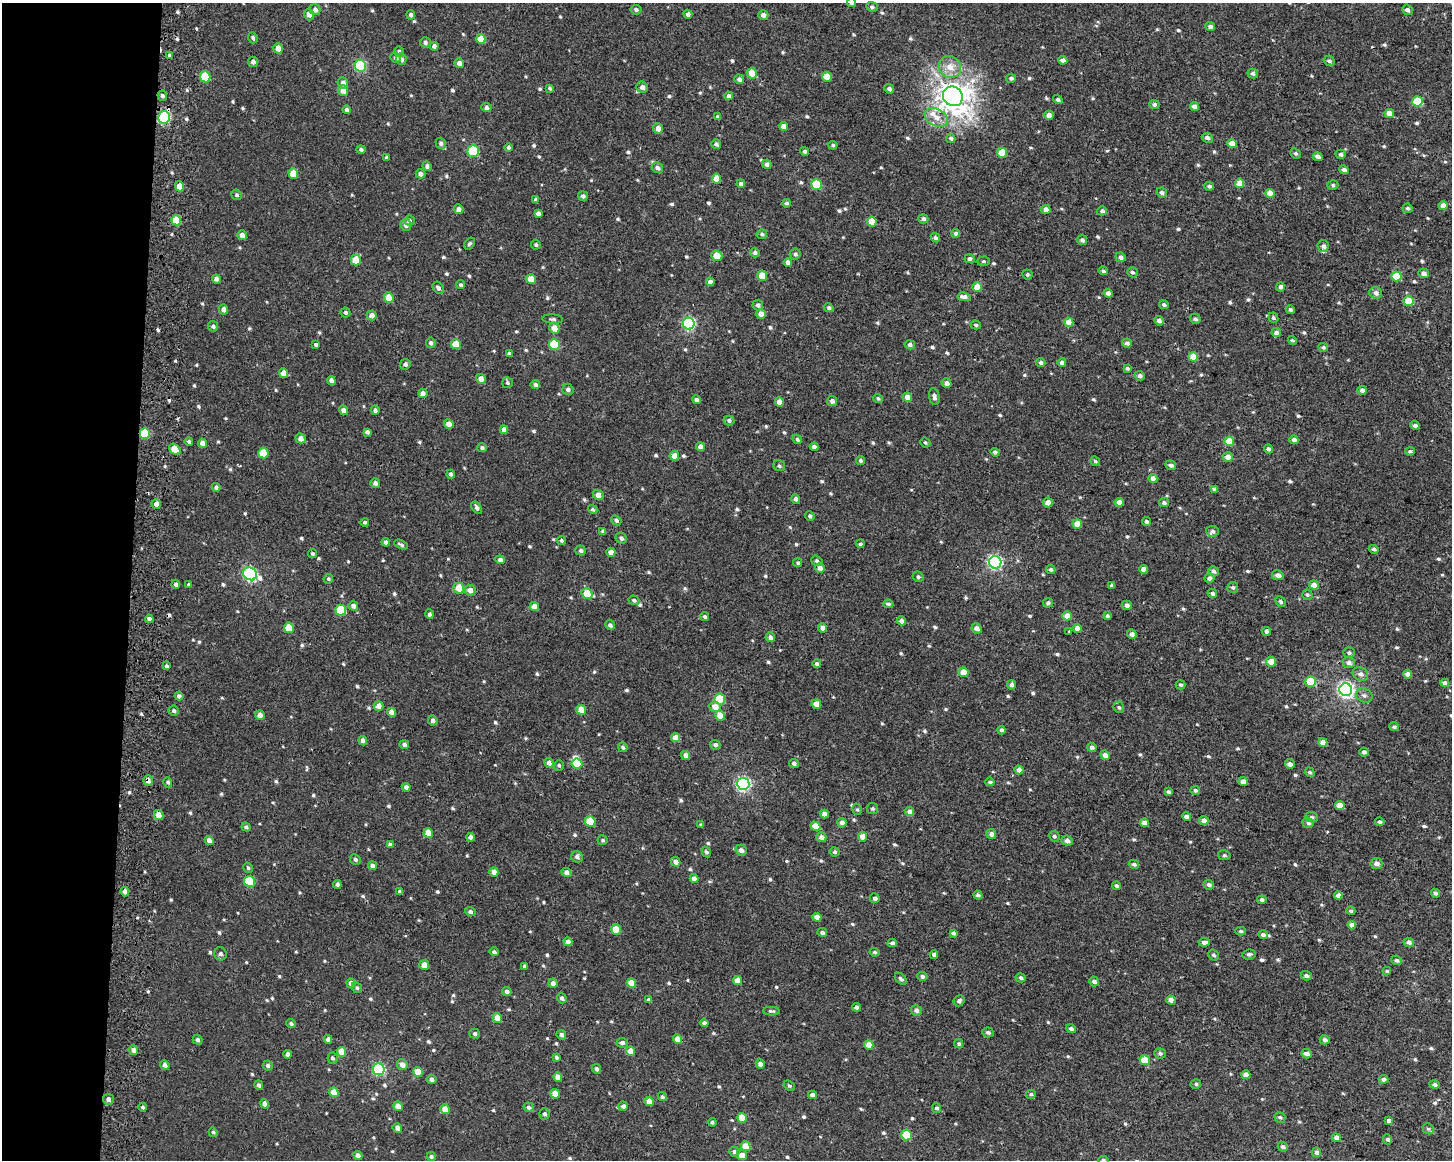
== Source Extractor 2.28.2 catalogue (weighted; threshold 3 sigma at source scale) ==
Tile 4 of 3 x 4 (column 1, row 2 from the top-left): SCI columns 325-1774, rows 2318-3475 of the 4943 x 4643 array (HDU 1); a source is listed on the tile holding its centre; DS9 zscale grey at full resolution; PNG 1454 x 1162 px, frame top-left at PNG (2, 3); each listed source drawn as its Kron ellipse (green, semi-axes under 4 px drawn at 4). Shown black and unused: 9% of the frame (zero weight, under 2 of 3 exposures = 2% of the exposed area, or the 3 px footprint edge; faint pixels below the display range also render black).
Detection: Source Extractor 2.28.2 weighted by HDU 2 'WHT'; one run over the whole footprint, this tile lists its part. Background 0.00212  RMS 0.0072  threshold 0.0324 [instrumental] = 3 sigma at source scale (4.5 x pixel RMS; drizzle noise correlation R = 1.50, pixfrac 1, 0.0396/0.0396 arcsec/px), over >= 5 px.
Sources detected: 771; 3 cosmic-ray / hot-pixel residue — neither listed nor drawn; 5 inside a brighter listed object's ellipse — not listed separately; of the other 763, all 500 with FLUX_AUTO >= 1.22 (the completeness limit of this list) listed and drawn (263 fainter detections not listed), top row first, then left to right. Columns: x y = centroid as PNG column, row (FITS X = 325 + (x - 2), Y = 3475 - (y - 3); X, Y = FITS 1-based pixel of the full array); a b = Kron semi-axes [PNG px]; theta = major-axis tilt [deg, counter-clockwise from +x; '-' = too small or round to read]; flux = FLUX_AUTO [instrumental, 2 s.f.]
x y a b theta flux
851 3 4 4 - 1.6
872 7 6 5 - 1.6
315 10 6 5 - 3.1
636 10 5 5 - 1.9
1407 10 5 4 - 2.5
309 14 6 4 -75 3.2
688 14 4 4 - 2.2
411 15 4 4 - 2
763 15 5 5 - 3.6
1210 27 5 4 - 2.7
253 38 5 4 - 1.6
481 39 5 4 - 9.9
425 42 5 5 - 1.9
434 46 4 4 - 2.7
278 48 5 4 - 5.4
399 51 5 5 - 1.7
170 55 3 3 - 13
395 58 6 5 - 1.8
401 59 6 5 - 2.7
1063 60 5 4 - 2.9
1329 61 6 5 - 1.8
253 62 5 5 - 2.5
459 63 5 4 - 3.4
360 65 6 5 - 71
950 67 11 10 - 8.6
752 73 5 5 - 10
1253 73 5 5 - 1.7
205 77 5 5 - 25
827 77 5 4 - 10
1011 78 5 4 - 1.8
739 79 5 4 - 2.1
343 83 6 5 - 3.2
642 87 6 5 - 3.5
549 88 4 3 - 1.2
889 89 5 4 - 2.3
343 90 5 5 - 7.5
162 95 5 5 - 1.7
729 96 4 4 - 2
953 96 10 9 - 950
1058 99 5 4 - 2
1418 101 5 5 - 30
1154 104 5 4 - 1.9
1194 107 4 4 - 3.9
486 108 5 4 - 2.2
346 110 4 4 - 2
1389 113 5 4 - 7.1
1049 115 5 4 - 4.4
164 117 6 5 - 85
718 117 4 4 - 2
936 117 12 8 -29 6.9
783 126 4 4 - 4.7
658 129 5 5 - 3.9
951 138 5 4 - 1.5
1207 138 5 4 - 2.3
441 143 5 5 - 1.9
716 144 5 4 - 2.2
1232 144 5 4 - 8.7
833 145 4 4 - 1.4
508 147 4 4 - 1.6
361 149 4 4 - 1.6
473 151 6 5 - 47
805 151 5 4 - 1.9
1002 153 5 4 - 15
1295 153 5 4 - 1.5
1341 154 5 4 - 2.2
387 157 4 3 - 1.6
1318 157 5 4 - 2.6
767 164 5 4 - 2.6
427 166 5 4 - 2.1
657 168 6 5 - 3
1344 170 5 4 - 2.7
293 173 5 4 - 13
421 174 5 4 - 3.2
716 178 5 4 - 7.3
1240 183 4 4 - 10
741 184 4 4 - 2.2
816 185 5 5 - 27
1333 185 5 4 - 1.3
180 186 5 4 - 9.3
1209 186 5 4 - 2.2
1162 192 5 5 - 2.2
1270 193 4 4 - 7.1
236 195 5 5 - 1.4
583 196 5 4 - 2
536 200 4 3 - 1.9
786 203 4 4 - 1.5
1443 205 4 4 - 5.3
1407 208 5 4 - 1.5
459 209 5 4 - 3.9
1046 210 5 4 - 4.4
1102 211 5 4 - 1.9
538 213 4 4 - 2.1
923 219 5 4 - 2.2
176 220 5 5 - 17
409 220 5 5 - 1.9
872 222 5 4 - 14
406 225 6 5 - 3.4
956 233 4 4 - 2
762 234 5 4 - 1.5
242 235 5 4 - 3.6
935 238 5 4 - 1.7
1082 240 5 5 - 2.1
469 244 6 4 53 1.5
536 245 5 4 - 1.4
1323 246 6 5 - 2.8
755 253 5 5 - 1.8
795 254 5 5 - 1.9
717 256 5 5 - 12
1120 257 5 5 - 2.8
970 259 5 4 - 2
356 260 5 5 - 13
983 261 6 4 2 1.2
788 262 4 4 - 2.1
1103 271 5 3 - 1.3
1132 272 5 4 - 1.4
1424 273 5 4 - 3.2
1027 274 5 5 - 1.4
762 276 5 5 - 13
1397 276 5 5 - 19
216 279 4 4 - 3.3
531 279 5 4 - 11
710 282 4 4 - 3.5
461 285 4 4 - 1.3
977 287 5 4 - 9.8
1280 287 4 4 - 2.5
438 288 7 5 -51 2
1108 293 4 4 - 2.7
1376 293 6 5 - 3.6
964 297 7 4 -11 3.3
389 298 5 4 - 10
1409 301 5 5 - 21
758 305 5 5 - 2.3
1164 305 5 4 - 1.6
829 308 5 4 - 1.5
224 309 5 4 - 3.5
1290 310 4 4 - 1.4
345 312 5 5 - 1.8
761 314 5 4 - 5.6
372 315 5 5 - 4.4
1273 318 5 5 - 1.5
553 319 10 4 -3 1.7
1195 319 5 5 - 1.7
1159 321 5 4 - 2.7
1069 322 5 4 - 8.2
689 324 6 6 - 110
976 325 5 4 - 1.3
213 326 5 5 - 1.6
554 328 5 5 - 8.4
1276 333 5 4 - 3.2
1292 340 5 4 - 1.2
431 343 5 5 - 1.9
1127 343 5 4 - 2.4
316 344 4 4 - 2.4
456 344 5 5 - 12
554 344 5 5 - 29
910 345 5 4 - 2.3
1323 347 5 4 - 1.5
509 354 4 3 - 1.8
1193 357 5 4 - 9.3
1041 362 5 4 - 2
1062 362 4 4 - 2.8
405 364 5 5 - 2
1127 368 4 3 - 1.4
284 373 5 4 - 5.4
1140 376 5 4 - 2.5
481 379 5 4 - 5
331 381 4 4 - 3.5
507 383 5 5 - 1.3
947 383 5 4 - 3.2
535 385 5 4 - 2.2
568 389 6 5 - 2.3
1362 390 4 4 - 3.4
423 393 4 4 - 3.3
907 397 5 4 - 4.8
934 397 8 5 -80 2.1
878 398 5 4 - 1.2
696 400 4 4 - 2
832 401 5 5 - 2.5
779 402 5 4 - 5.8
344 410 5 4 - 3.3
375 410 5 4 - 2.3
729 420 5 5 - 2
449 424 5 4 - 4.8
1415 425 5 4 - 2.2
504 430 4 4 - 4.4
367 432 4 4 - 1.9
145 433 5 5 - 23
301 438 5 5 - 4.1
797 439 5 4 - 1.5
1294 440 5 4 - 2.8
189 441 4 4 - 1.7
1229 441 5 5 - 14
925 442 5 4 - 1.2
202 443 5 4 - 3.5
700 447 4 4 - 3.6
814 447 4 4 - 2.9
482 448 5 4 - 1.6
175 449 6 4 -40 13
1268 449 5 4 - 2.2
1410 451 5 4 - 1.5
995 452 4 4 - 1.8
263 453 5 5 - 17
674 456 5 4 - 7
1228 457 5 4 - 4.6
860 460 4 4 - 1.4
1095 461 5 4 - 1.4
1171 465 5 4 - 2.4
779 466 6 5 - 1.5
451 474 4 4 - 1.8
1153 478 4 4 - 4.6
375 483 5 4 - 2.4
216 487 4 4 - 1.7
1214 489 4 4 - 3.7
598 495 5 5 - 4.2
796 499 4 4 - 2
1119 502 5 4 - 4.6
1048 503 5 5 - 5.3
1164 503 5 4 - 1.5
156 504 5 4 - 4
477 508 7 4 -55 2.1
593 510 5 4 - 1.2
810 516 5 4 - 1.8
616 520 5 4 - 1.8
365 522 4 4 - 1.4
1146 522 4 4 - 1.7
1077 524 5 4 - 9.4
603 531 4 4 - 1.8
1212 531 6 5 - 2.1
621 538 6 5 - 2.3
561 541 5 4 - 1.4
386 542 4 4 - 2.3
860 544 4 4 - 1.4
401 545 7 3 -27 1.4
1374 549 5 4 - 1.7
581 551 5 5 - 1.7
611 552 4 4 - 5.1
313 554 4 4 - 1.3
500 560 5 4 - 2.6
817 561 6 4 -35 1.5
995 562 6 6 - 140
798 563 4 4 - 1.4
820 568 5 4 - 4.1
1051 569 5 4 - 1.5
1143 569 4 4 - 4.6
1213 571 5 4 - 2
250 574 7 6 - 120
1278 575 6 5 - 3.8
918 577 6 5 - 1.5
1209 578 5 4 - 3.4
328 579 5 4 - 1.2
176 584 4 4 - 1.8
189 585 4 3 - 1.2
1112 585 4 3 - 1.4
1314 585 5 4 - 6.9
1233 587 5 5 - 1.5
459 588 5 5 - 12
470 590 5 5 - 5.3
1212 593 5 4 - 2.2
587 594 5 5 - 18
1307 595 5 5 - 1.4
634 600 5 4 - 1.7
1281 602 6 4 -45 1.7
1048 603 5 4 - 1.9
888 604 5 3 - 1.3
1127 605 5 4 - 2.8
353 606 5 4 - 2.8
534 607 5 4 - 7.2
341 610 5 5 - 29
429 614 5 4 - 2
705 616 5 4 - 1.4
1067 616 5 4 - 7.5
1107 616 4 3 - 1.4
149 619 4 4 - 2.9
902 621 4 4 - 3.5
610 625 5 4 - 2.2
289 628 5 5 - 19
823 628 5 4 - 3.9
977 628 5 5 - 4.4
1077 628 4 4 - 4
1266 631 4 4 - 2.6
1069 632 3 3 - 1.5
1132 634 5 4 - 3.3
770 637 5 4 - 2.6
1349 653 6 5 - 1.6
1271 662 5 4 - 9.2
1349 663 6 5 - 3.2
817 664 4 4 - 2
167 666 4 3 - 1.3
964 672 5 4 - 11
1360 674 8 6 -27 3
1408 674 4 4 - 4.5
1311 681 5 5 - 29
1445 683 4 4 - 3.3
1011 685 4 4 - 2.3
1181 685 5 4 - 1.5
1346 690 6 6 - 210
1364 695 8 7 - 2.4
179 696 4 4 - 1.9
720 699 5 5 - 25
816 704 5 4 - 7.7
379 706 5 4 - 5
715 707 6 5 - 6.9
1119 707 6 5 - 1.4
581 710 5 4 - 9.8
174 711 5 5 - 1.9
391 712 4 4 - 4.9
260 715 5 4 - 4.4
720 716 5 4 - 9
433 720 5 5 - 2.7
1394 727 5 4 - 1.6
1002 730 4 4 - 1.7
676 738 5 4 - 7.5
363 741 5 4 - 3.3
1323 742 4 4 - 7.4
404 745 4 4 - 2.3
715 745 5 5 - 2.1
623 747 5 4 - 1.7
1092 747 4 4 - 2.4
1364 752 4 4 - 2.6
686 755 5 4 - 4.1
1105 755 5 4 - 5.3
549 763 5 4 - 3.4
577 763 5 5 - 16
794 763 5 4 - 2.2
1290 764 5 4 - 3.2
559 765 5 5 - 1.4
1019 770 4 4 - 3.5
1310 772 5 4 - 1.7
148 780 5 4 - 3.2
168 782 5 4 - 1.5
990 782 4 3 - 1.2
1243 782 5 4 - 5.6
743 784 6 6 - 140
406 787 4 4 - 2.9
1195 790 5 4 - 1.6
1168 792 4 4 - 1.3
1340 805 5 4 - 9.7
872 808 6 5 - 1.3
857 809 6 4 -73 1.3
909 812 5 4 - 3.6
824 814 4 4 - 4.8
159 815 5 4 - 7.8
1186 816 4 4 - 3.4
1312 817 6 5 - 1.7
590 821 5 5 - 21
1204 821 5 4 - 4.4
1380 822 4 4 - 1.5
842 823 5 4 - 3.1
1144 823 4 4 - 4.8
1308 823 6 5 - 1.8
701 825 4 3 - 1.3
815 826 5 4 - 9.8
246 827 4 3 - 1.4
428 833 5 4 - 9
991 834 5 5 - 3.6
1054 836 5 5 - 1.6
471 837 4 4 - 2.9
821 837 5 5 - 3
863 837 5 4 - 7.8
209 840 5 4 - 3.6
603 840 5 5 - 1.3
1067 841 5 5 - 3.2
390 844 4 4 - 1.6
741 850 6 5 - 3.7
706 852 5 4 - 1.5
835 852 5 4 - 1.6
1224 855 6 5 - 1.3
577 857 6 5 - 2.3
355 859 5 5 - 1.9
676 862 5 4 - 4.6
1134 864 5 4 - 1.7
1377 864 6 5 - 3.4
373 866 5 4 - 3.2
248 868 5 4 - 1.3
494 872 5 4 - 6.2
566 872 5 4 - 3.2
694 878 4 4 - 4.1
249 881 5 5 - 28
337 885 4 4 - 2.3
1209 885 5 5 - 2.4
1116 886 4 4 - 1.4
400 891 4 3 - 1.7
125 892 5 4 - 3.4
1435 893 4 3 - 2.1
978 895 5 4 - 2.1
1338 895 4 4 - 3.7
875 898 5 5 - 2.4
1262 900 4 4 - 1.9
1351 911 5 4 - 1.4
470 912 5 4 - 2.1
817 917 4 4 - 5.6
1352 925 4 4 - 5.1
616 929 5 4 - 11
1241 931 5 4 - 1.5
822 932 5 4 - 2
953 933 4 4 - 2
1263 935 5 4 - 2.2
568 942 4 4 - 4
1204 942 5 4 - 2.7
1409 942 5 4 - 2.7
892 943 4 4 - 2
494 952 5 4 - 1.7
875 952 5 4 - 1.4
220 954 6 6 - 2.6
1249 954 7 5 8 2.1
934 955 4 4 - 2.4
1214 955 6 5 - 1.4
1397 960 5 4 - 1.6
424 965 5 5 - 5.6
525 966 4 3 - 1.6
1387 971 4 3 - 1.2
922 976 5 4 - 2.1
1306 976 5 4 - 2
1021 978 5 4 - 1.9
901 979 7 4 -46 1.6
737 981 4 4 - 8.2
1094 981 5 4 - 3.1
351 983 5 4 - 3.7
553 983 5 4 - 3.4
631 983 5 4 - 11
357 988 5 5 - 1.4
507 991 5 4 - 2.4
562 998 5 4 - 2.2
649 1000 4 4 - 1.4
1171 1000 5 4 - 3.6
959 1001 6 5 - 2
856 1007 4 4 - 1.9
916 1010 5 5 - 3
771 1011 8 4 -2 1.4
497 1018 5 4 - 8.1
704 1023 4 4 - 1.9
291 1024 5 4 - 1.5
1071 1029 5 4 - 1.7
988 1032 6 5 - 1.9
475 1034 5 5 - 1.8
561 1035 5 4 - 2.2
328 1039 4 4 - 3.1
677 1039 5 4 - 6.9
198 1040 5 4 - 1.8
1325 1040 5 4 - 2.3
622 1043 5 5 - 2.1
959 1044 5 4 - 1.2
869 1045 5 4 - 7.1
133 1050 5 4 - 3.5
630 1051 4 4 - 6.8
341 1052 5 4 - 11
1160 1053 6 5 - 1.7
287 1054 4 4 - 2.9
1307 1054 5 4 - 3.5
556 1057 4 3 - 1.6
332 1058 6 5 - 1.6
1145 1060 5 5 - 11
760 1064 4 4 - 3.5
165 1065 5 4 - 2.9
402 1065 5 5 - 4.3
268 1066 5 5 - 1.8
379 1069 6 6 - 85
596 1069 5 4 - 2
418 1072 5 4 - 10
1246 1075 4 4 - 4.6
558 1077 5 4 - 6.6
431 1079 5 4 - 2.5
1384 1079 5 4 - 2.9
1196 1084 5 4 - 1.3
259 1085 5 4 - 2.1
1434 1085 5 4 - 2.1
789 1086 6 4 -37 1.3
334 1092 5 4 - 8.2
555 1094 5 4 - 8.1
1031 1094 5 4 - 1.3
812 1095 4 4 - 3.3
662 1097 5 4 - 1.3
108 1099 5 5 - 3.1
649 1102 5 4 - 6.9
265 1104 5 4 - 3.7
398 1106 5 4 - 6.2
623 1106 5 4 - 2.8
143 1107 4 3 - 1.4
529 1107 5 4 - 1.7
936 1108 5 4 - 1.6
445 1109 5 4 - 10
545 1114 5 5 - 1.7
1280 1117 5 5 - 1.5
742 1118 5 4 - 13
1389 1121 3 3 - 37
712 1122 4 4 - 1.3
397 1128 5 4 - 3.7
1428 1129 6 5 - 1.3
213 1132 5 4 - 1.2
906 1135 5 5 - 25
1336 1138 4 4 - 4.1
1387 1139 5 4 - 1.9
746 1146 5 4 - 9.5
1283 1147 5 4 - 2.3
734 1152 5 4 - 3.2
1316 1152 5 4 - 2.7
358 1155 5 4 - 3
742 1155 5 4 - 7.5
431 1157 4 4 - 1.4
1103 1160 5 4 - 1.7
Overlapping masked pixels (flux is a lower limit): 4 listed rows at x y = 205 77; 729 96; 164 117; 148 780
Isophote crosses this tile's border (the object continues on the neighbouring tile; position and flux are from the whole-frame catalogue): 2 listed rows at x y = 851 3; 1103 1160